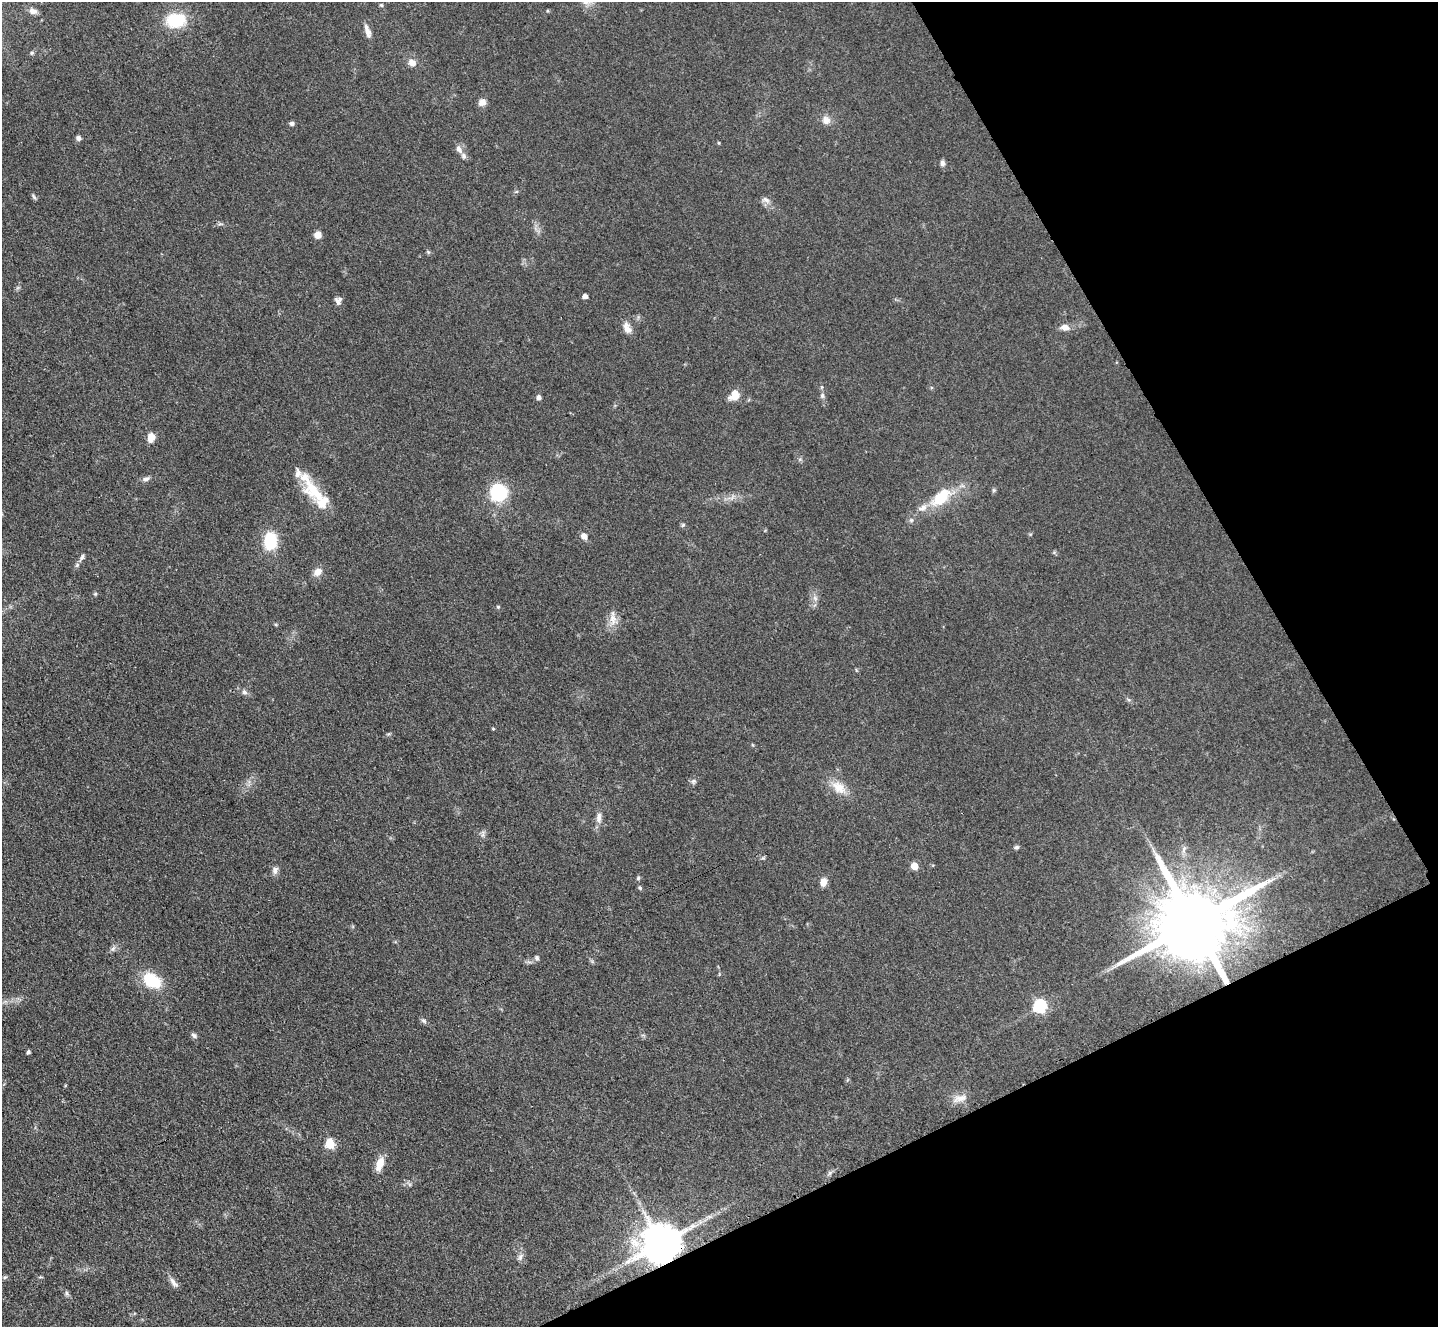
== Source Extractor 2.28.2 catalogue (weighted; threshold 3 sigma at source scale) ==
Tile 12 of 4 x 4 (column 4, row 3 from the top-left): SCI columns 4326-5761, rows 1629-2953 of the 5779 x 5770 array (HDU 1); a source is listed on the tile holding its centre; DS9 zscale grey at full resolution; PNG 1440 x 1329 px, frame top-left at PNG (2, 2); no overlay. Shown black and unused: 23% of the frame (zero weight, under 3 of 4 exposures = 2% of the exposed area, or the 3 px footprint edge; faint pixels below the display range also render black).
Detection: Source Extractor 2.28.2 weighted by HDU 2 'WHT'; one run over the whole footprint, this tile lists its part. Background 0.0466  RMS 0.0057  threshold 0.0255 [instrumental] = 3 sigma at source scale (4.5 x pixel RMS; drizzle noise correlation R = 1.50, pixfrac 1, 0.05/0.05 arcsec/px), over >= 5 px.
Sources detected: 75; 5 inside a brighter listed object's ellipse — not listed separately; the other 70 listed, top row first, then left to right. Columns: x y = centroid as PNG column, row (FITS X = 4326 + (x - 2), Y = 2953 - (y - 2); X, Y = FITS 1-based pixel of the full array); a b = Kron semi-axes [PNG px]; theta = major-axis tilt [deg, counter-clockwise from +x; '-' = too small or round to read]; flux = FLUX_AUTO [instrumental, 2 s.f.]
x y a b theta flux
381 5 5 5 - 0.74
33 11 10 7 -11 3
176 20 19 14 7 25
367 31 18 6 -71 3.7
32 53 6 5 - 0.86
412 63 8 7 - 4.2
482 102 9 8 - 3.1
826 120 11 11 - 3.9
292 123 6 5 - 1.3
78 138 7 6 - 1.6
459 149 11 7 -59 2.9
942 163 7 6 - 1.8
516 192 6 4 2 0.73
34 197 8 4 -55 1
766 200 11 6 -21 2.3
318 235 7 7 - 4.2
585 296 4 4 - 3
338 300 9 7 54 2.3
1065 327 11 7 -14 4
627 328 15 8 -62 4.3
822 387 6 4 89 0.78
734 395 13 10 51 6.4
822 396 7 6 - 1.5
539 398 5 4 - 2.3
151 437 9 7 74 5.9
146 479 9 5 8 1.8
994 490 5 5 - 0.87
314 491 44 15 -54 23
498 492 14 13 - 39
940 498 30 15 34 19
911 520 6 5 - 1.1
683 525 6 4 44 0.83
584 536 6 6 - 3.8
270 541 15 11 86 25
82 557 10 5 56 1.9
317 572 10 8 43 4.4
95 594 5 5 - 0.71
815 598 8 5 -46 1.6
498 607 4 4 - 0.84
613 619 19 9 -86 5.4
244 692 8 6 -58 1.7
493 729 4 3 - 0.55
388 734 6 4 33 0.76
693 781 8 6 45 1.4
839 787 22 14 -40 9.2
599 818 15 7 83 3.5
483 834 10 4 78 1.3
1017 847 6 5 - 1.2
1184 849 10 3 59 1.4
914 866 5 5 - 12
275 870 11 7 70 2.3
638 878 5 5 - 0.84
823 882 9 7 85 4.4
640 888 6 4 -73 0.87
1193 923 20 17 25 8700
113 949 9 6 54 1.6
537 958 7 5 -77 1.2
152 980 15 11 -34 25
1040 1006 6 6 - 69
423 1021 8 5 -40 1.3
194 1035 8 5 -33 1.5
28 1052 4 3 - 1.2
961 1098 17 9 11 4.8
330 1143 6 5 - 27
380 1164 16 8 71 7.1
661 1244 11 10 - 2000
520 1257 11 6 67 2.1
5 1277 6 4 41 0.83
174 1283 15 6 -56 2.9
67 1293 7 5 -61 1.1
Overlapping masked pixels (flux is a lower limit): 2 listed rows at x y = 1193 923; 661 1244